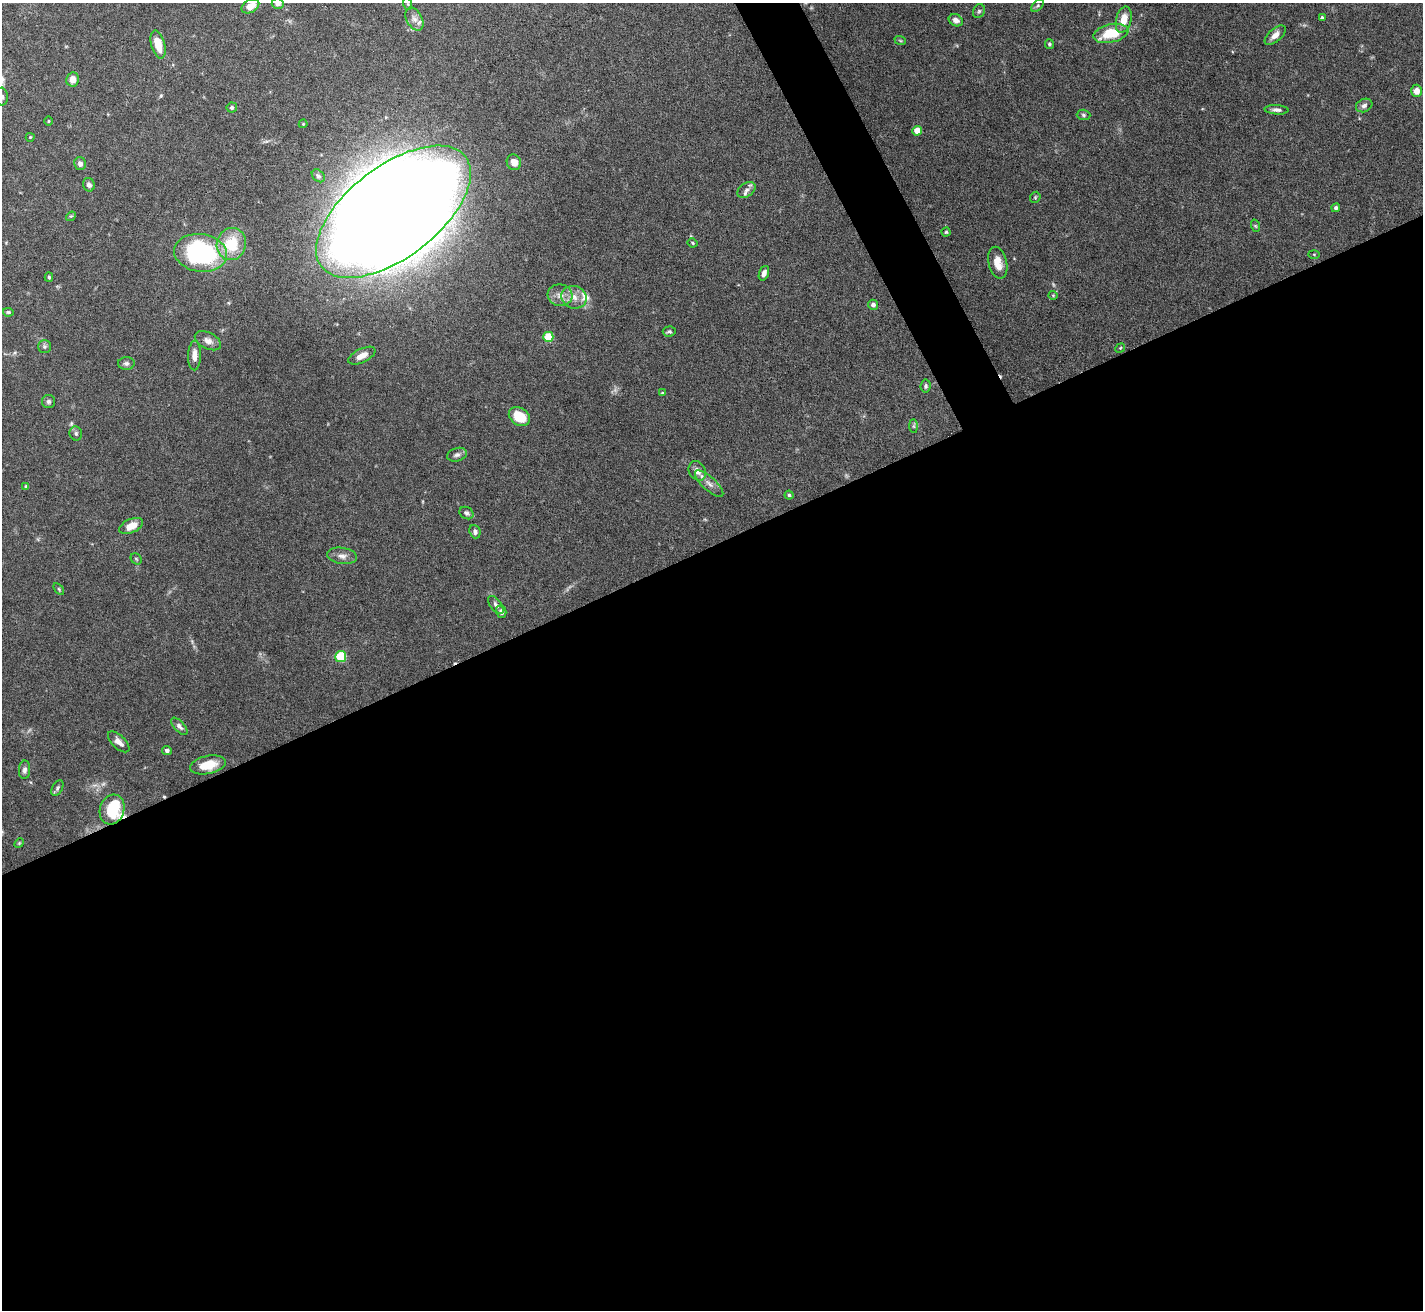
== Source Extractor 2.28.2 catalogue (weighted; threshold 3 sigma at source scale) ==
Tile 15 of 4 x 4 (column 3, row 4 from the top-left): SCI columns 2843-4263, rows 152-1459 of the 5684 x 5672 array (HDU 1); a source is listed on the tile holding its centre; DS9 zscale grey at full resolution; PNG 1425 x 1312 px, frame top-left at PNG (2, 3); each listed source drawn as its Kron ellipse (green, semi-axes under 4 px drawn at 4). Shown black and unused: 60% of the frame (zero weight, under 5 of 10 exposures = <1% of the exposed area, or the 3 px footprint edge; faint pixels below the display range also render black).
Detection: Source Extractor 2.28.2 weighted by HDU 2 'WHT'; one run over the whole footprint, this tile lists its part. Background 0.0863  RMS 0.0026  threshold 0.0107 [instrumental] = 3 sigma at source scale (4.09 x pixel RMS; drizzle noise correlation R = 1.36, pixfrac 0.8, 0.05/0.05 arcsec/px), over >= 5 px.
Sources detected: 91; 1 too faint to see at this stretch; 1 inside a brighter object's white glare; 1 cosmic-ray / hot-pixel residue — neither listed nor drawn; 4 inside a brighter listed object's ellipse — not listed separately; the other 84 listed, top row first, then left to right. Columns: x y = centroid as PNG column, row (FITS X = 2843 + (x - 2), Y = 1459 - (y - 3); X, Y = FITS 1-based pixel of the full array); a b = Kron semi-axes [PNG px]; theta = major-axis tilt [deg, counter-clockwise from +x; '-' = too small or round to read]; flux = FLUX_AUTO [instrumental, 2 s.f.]
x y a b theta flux
278 3 6 5 - 0.97
408 4 6 4 -71 0.33
1038 5 7 4 45 0.39
250 6 9 6 29 2.7
979 11 7 5 62 0.51
1322 18 3 3 - 0.48
414 19 12 7 -61 1.3
956 20 7 5 -26 1.2
1124 20 13 7 76 3.8
1111 33 18 9 13 8.1
1275 35 13 6 41 1.6
900 40 6 3 -20 0.28
158 44 14 7 -74 4.3
1049 44 5 4 - 0.39
73 79 7 6 - 1.9
1417 91 6 5 - 1.9
2 97 9 6 -87 0.94
1364 105 8 6 24 0.85
232 107 5 5 - 0.47
1277 110 12 4 -4 0.86
1083 115 7 5 -4 0.5
48 121 5 3 - 0.23
303 124 4 4 - 0.25
917 131 5 5 - 3.1
30 137 4 4 - 0.26
514 162 8 7 - 2.2
80 164 6 6 - 1
318 176 7 5 -44 0.49
89 185 7 6 - 0.88
746 190 10 6 35 0.95
1035 197 6 5 - 0.31
1336 208 4 4 - 0.55
393 212 91 46 37 1900
71 216 5 4 - 0.27
1256 226 6 4 -70 0.33
946 232 4 4 - 0.33
692 243 5 3 - 0.31
231 244 16 14 70 9.3
201 253 26 19 -8 36
1314 254 6 4 -2 0.24
998 263 16 9 -76 3.1
764 273 7 5 71 1
49 277 5 4 - 0.37
560 295 12 11 - 2.1
1053 295 4 4 - 0.24
574 297 13 11 -18 2.6
873 305 5 5 - 0.82
8 312 5 3 - 0.37
669 331 7 5 4 0.45
548 337 5 5 - 10
208 341 14 8 -28 1.5
44 346 6 6 - 0.55
1120 348 5 4 - 0.24
194 356 14 6 89 2
362 356 15 6 26 2.2
126 363 8 6 3 0.68
926 386 6 5 - 0.45
662 393 3 3 - 0.23
48 401 6 6 - 0.62
519 417 11 8 -33 5.7
914 426 7 4 -90 0.44
76 433 7 6 - 0.55
457 455 10 6 16 0.86
697 471 10 8 -57 1.7
709 484 18 6 -43 1.6
26 486 4 3 - 0.39
789 495 4 4 - 0.43
466 513 7 5 -30 0.6
131 526 13 7 24 3.3
475 532 7 5 -70 0.7
342 556 15 8 -8 1.5
136 559 6 5 - 0.34
59 589 6 3 -54 0.3
496 605 10 5 -52 0.76
501 612 6 5 - 0.94
341 657 5 5 - 13
179 726 10 5 -48 0.8
119 742 13 6 -43 1.5
167 750 5 4 - 0.75
208 765 18 9 12 5.1
25 770 9 5 88 0.83
57 788 8 5 61 0.53
112 810 15 12 73 9.7
19 843 5 4 - 0.27
Isophote crosses this tile's border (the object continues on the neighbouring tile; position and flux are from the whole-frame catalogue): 3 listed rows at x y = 278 3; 250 6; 2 97